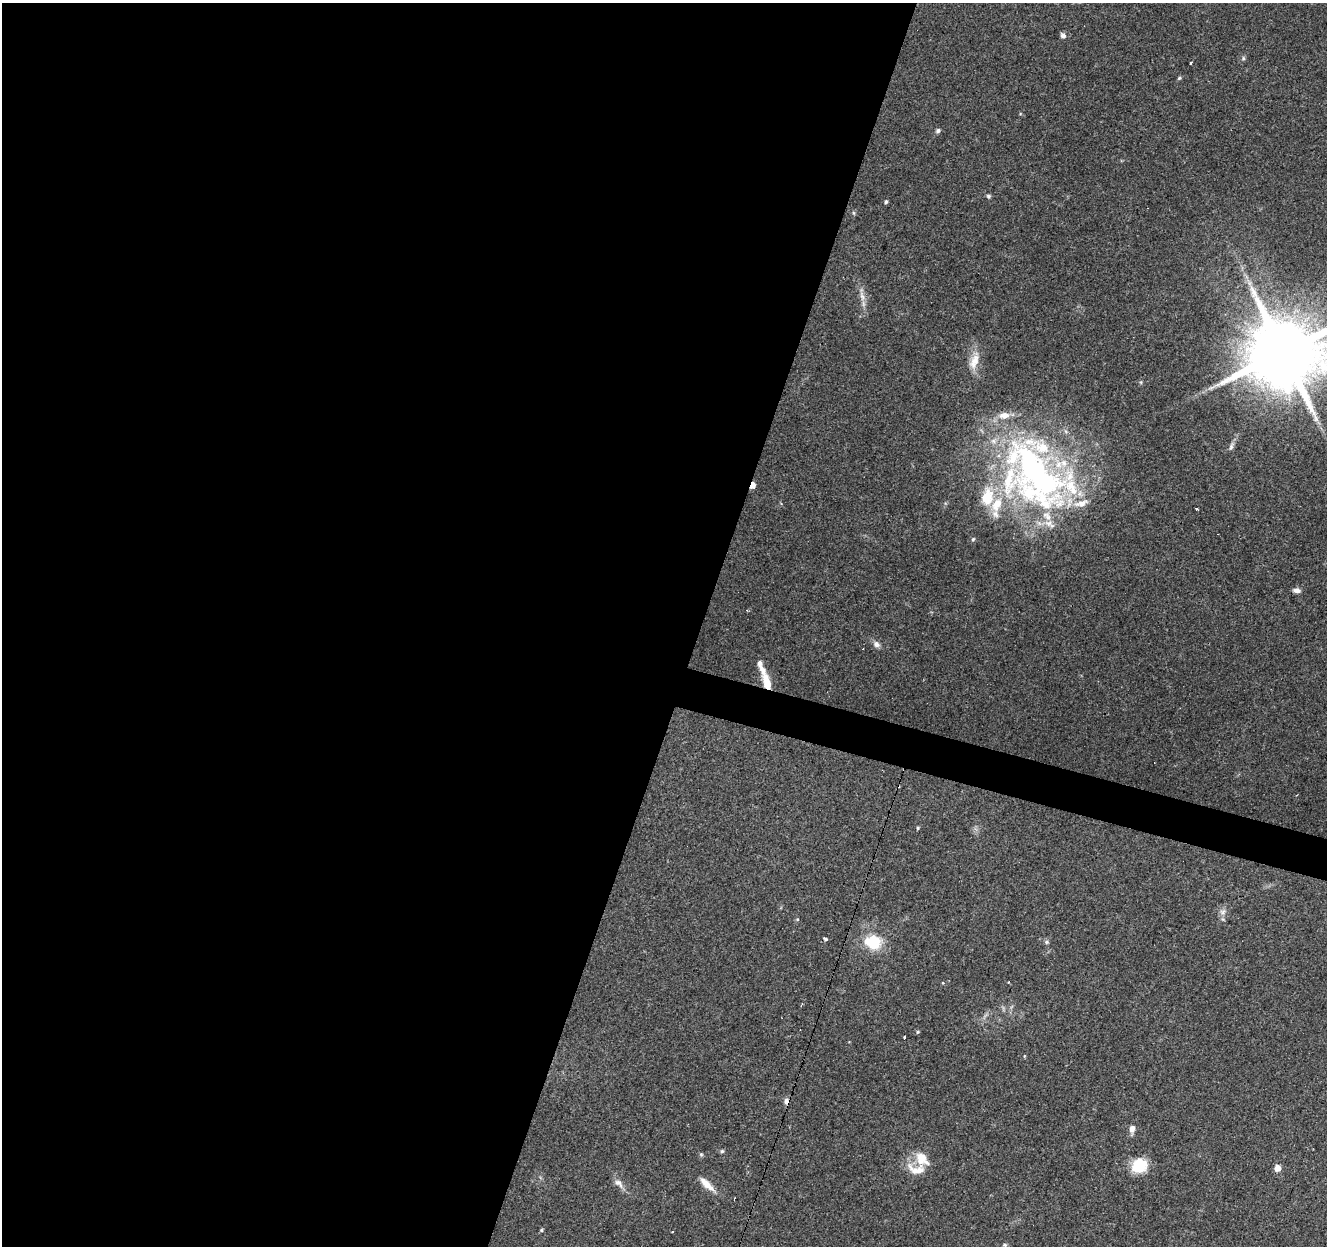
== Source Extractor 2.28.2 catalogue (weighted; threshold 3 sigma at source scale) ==
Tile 5 of 4 x 4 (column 1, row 2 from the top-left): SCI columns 1-1325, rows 2704-3947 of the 5306 x 5470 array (HDU 1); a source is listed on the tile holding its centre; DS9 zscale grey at full resolution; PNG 1329 x 1248 px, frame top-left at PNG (2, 3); no overlay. Shown black and unused: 55% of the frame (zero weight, under 3 of 4 exposures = <1% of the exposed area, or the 3 px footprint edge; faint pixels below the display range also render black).
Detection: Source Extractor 2.28.2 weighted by HDU 2 'WHT'; one run over the whole footprint, this tile lists its part. Background 0.085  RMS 0.0048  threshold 0.0215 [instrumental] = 3 sigma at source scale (4.5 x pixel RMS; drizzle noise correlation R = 1.50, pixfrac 1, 0.0396/0.0396 arcsec/px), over >= 5 px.
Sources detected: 58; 3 cosmic-ray / hot-pixel residue — not listed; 13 inside a brighter listed object's ellipse — not listed separately; the other 42 listed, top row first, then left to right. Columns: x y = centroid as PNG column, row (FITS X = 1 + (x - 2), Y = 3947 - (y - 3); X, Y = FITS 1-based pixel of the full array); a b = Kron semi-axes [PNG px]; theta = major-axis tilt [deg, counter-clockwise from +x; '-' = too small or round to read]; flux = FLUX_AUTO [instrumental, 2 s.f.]
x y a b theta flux
1063 35 7 5 -57 1.7
1243 58 6 5 - 0.86
1191 63 4 3 - 2
1179 78 5 4 - 0.66
938 131 6 5 - 1.1
988 196 6 6 - 0.84
886 202 4 4 - 1
854 213 6 4 -71 0.63
1249 283 10 5 -64 2.1
862 296 17 7 -73 3.7
1283 352 22 20 27 5000
974 361 28 11 72 7.8
1141 382 6 4 72 0.58
1231 446 14 5 71 1.8
1035 475 104 58 -53 200
753 485 6 4 66 4.6
1197 509 3 3 - 1.4
973 539 5 5 - 0.75
1297 590 9 6 -1 2.2
876 644 10 7 -33 2.3
767 682 28 7 -72 11
918 828 5 4 - 0.59
1223 912 11 8 49 2.4
797 919 5 4 - 0.53
825 939 4 3 - 3.8
1046 942 7 5 -21 0.92
873 943 13 11 -12 22
943 983 5 3 - 0.38
918 1032 5 4 - 0.56
904 1037 4 3 - 1.9
786 1101 9 6 73 1.9
1132 1129 10 6 81 3.1
722 1151 5 5 - 0.73
701 1154 6 5 - 0.72
922 1159 20 13 -45 8.9
1139 1166 17 15 32 14
1277 1168 5 5 - 4.8
618 1183 16 8 -38 3.1
707 1184 24 8 -43 5.6
541 1230 5 4 - 0.62
672 1231 3 2 - 0.65
1005 1245 6 5 - 0.79
Overlapping masked pixels (flux is a lower limit): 3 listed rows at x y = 753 485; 767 682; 786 1101
Isophote crosses this tile's border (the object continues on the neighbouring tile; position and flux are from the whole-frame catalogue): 1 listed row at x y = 1283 352